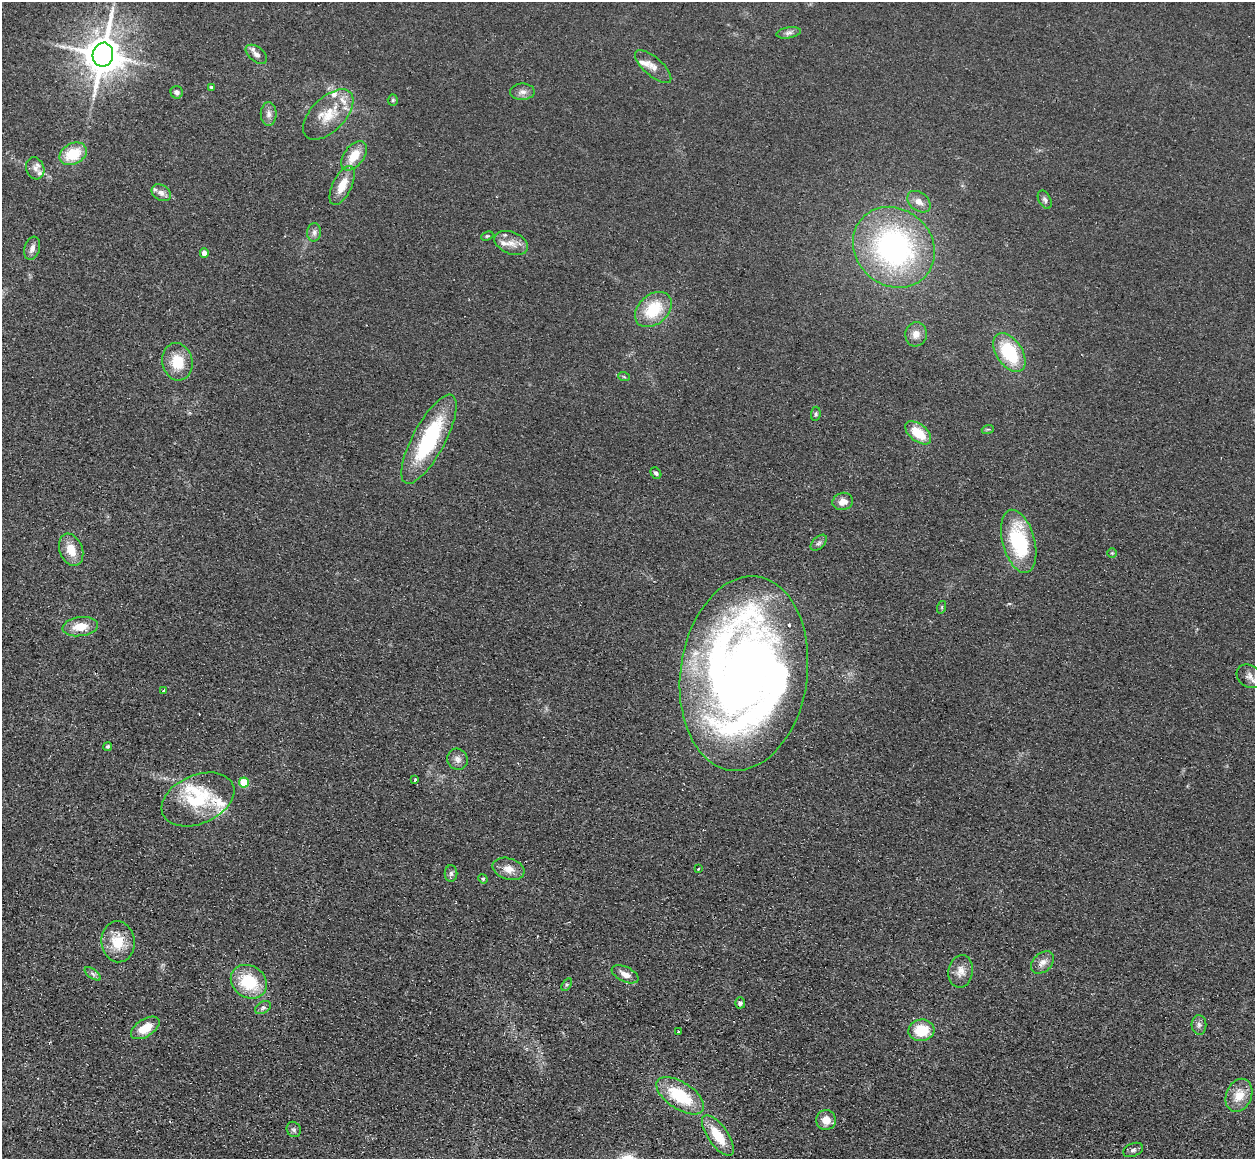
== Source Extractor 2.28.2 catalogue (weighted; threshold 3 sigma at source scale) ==
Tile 7 of 4 x 4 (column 3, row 2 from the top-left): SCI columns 2522-3774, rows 2651-3807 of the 5043 x 5143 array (HDU 1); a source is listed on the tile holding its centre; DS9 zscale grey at full resolution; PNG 1257 x 1161 px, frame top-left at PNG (2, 2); each listed source drawn as its Kron ellipse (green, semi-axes under 4 px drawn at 4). Shown black and unused: <1% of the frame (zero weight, under 2 of 3 exposures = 3% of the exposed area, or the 3 px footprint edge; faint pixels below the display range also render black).
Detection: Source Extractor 2.28.2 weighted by HDU 2 'WHT'; one run over the whole footprint, this tile lists its part. Background 0.0726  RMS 0.0098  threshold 0.044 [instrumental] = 3 sigma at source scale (4.5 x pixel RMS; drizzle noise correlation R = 1.50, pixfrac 1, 0.05/0.05 arcsec/px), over >= 5 px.
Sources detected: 86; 3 inside a brighter object's white glare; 1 cosmic-ray / hot-pixel residue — neither listed nor drawn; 11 inside a brighter listed object's ellipse — not listed separately; the other 71 listed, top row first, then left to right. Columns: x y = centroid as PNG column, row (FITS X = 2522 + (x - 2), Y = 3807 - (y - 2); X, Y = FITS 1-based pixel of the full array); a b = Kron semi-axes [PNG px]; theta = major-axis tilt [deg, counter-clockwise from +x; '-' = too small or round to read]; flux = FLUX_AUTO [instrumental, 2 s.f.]
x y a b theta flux
789 33 12 5 10 3.7
256 54 12 7 -38 4.8
103 55 12 10 80 2800
653 67 23 9 -41 8.3
211 87 4 3 - 1.3
177 92 6 6 - 3.3
522 92 12 8 1 5.3
393 100 5 5 - 1.5
269 114 12 8 -90 5.2
328 115 31 17 45 27
73 154 14 10 27 31
354 156 17 10 54 19
35 168 11 9 -73 5.5
342 186 21 9 64 16
161 193 10 7 -33 5.1
1045 200 10 6 -63 3
919 202 13 9 -38 7.4
314 232 9 7 87 3.7
487 236 6 4 23 1.3
511 243 17 11 -23 11
894 247 43 38 -43 230
32 248 12 7 72 5
204 253 4 4 - 6.3
653 309 21 14 41 40
916 334 12 11 - 8
1009 352 21 13 -56 56
177 362 19 15 -78 24
624 377 6 3 -19 1.1
816 414 7 5 83 1.8
988 429 6 4 17 1.3
918 433 15 8 -38 25
429 439 50 16 62 92
656 473 6 4 -50 2.1
843 501 10 8 17 8.2
1019 541 32 16 -75 75
819 543 10 5 44 2.8
71 550 16 11 -68 16
1112 553 5 5 - 1.3
942 607 6 4 72 1.2
80 627 18 9 8 16
744 674 98 63 82 960
1249 676 14 10 -37 7.1
164 691 3 3 - 6
108 746 4 4 - 1.5
457 759 11 10 - 5.5
415 780 3 3 - 3.6
244 782 5 5 - 33
198 799 38 24 23 59
508 869 16 10 -17 10
698 869 3 2 - 1.7
451 873 8 6 -88 2.7
483 879 5 4 - 1.2
118 942 20 16 -83 25
1042 963 13 9 45 6.6
961 971 16 12 81 9.7
93 974 9 4 -36 2.7
625 974 14 7 -25 7.7
249 982 19 16 -35 43
567 984 7 4 57 1.7
740 1003 5 5 - 2.7
263 1008 9 5 30 2.7
1199 1025 10 7 -87 3.7
145 1028 16 8 33 18
921 1030 13 10 5 29
678 1032 3 2 - 0.7
1239 1095 17 12 68 17
680 1096 27 13 -33 50
826 1120 10 10 - 11
294 1129 8 7 - 2.7
718 1136 24 10 -55 25
1133 1150 10 6 23 2.9